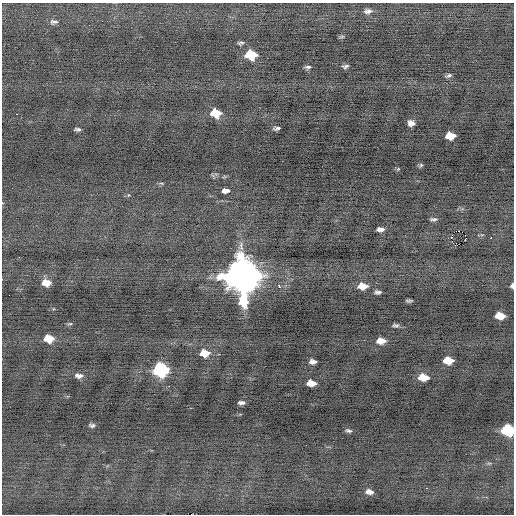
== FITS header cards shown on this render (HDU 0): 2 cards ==
NAXIS1  =                  512 / Axis length
NAXIS2  =                  512 / Axis length

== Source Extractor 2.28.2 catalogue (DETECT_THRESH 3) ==
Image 512 x 512 px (HDU 0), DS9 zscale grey, 1 PNG px = 1 image px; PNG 516 x 516 px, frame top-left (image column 1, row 512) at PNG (2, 3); no overlay
Background -0.105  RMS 0.67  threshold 2.02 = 3 sigma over >= 5 px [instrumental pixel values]
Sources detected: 53; all 53 listed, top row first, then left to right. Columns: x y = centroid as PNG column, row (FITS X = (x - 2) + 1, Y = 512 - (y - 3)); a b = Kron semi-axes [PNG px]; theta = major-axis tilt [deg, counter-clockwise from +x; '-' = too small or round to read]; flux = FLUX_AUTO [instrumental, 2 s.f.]
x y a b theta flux
368 11 11 7 8 210
54 22 10 6 0 160
341 37 9 3 5 60
241 43 7 4 7 99
251 55 9 7 -6 1600
345 66 7 4 13 100
308 67 7 4 8 100
448 76 7 4 21 91
216 113 9 7 -11 1000
17 114 3 2 - 93
411 123 6 6 - 230
277 128 6 3 6 120
77 129 6 3 -4 110
450 136 8 6 2 750
421 165 6 5 - 67
398 169 5 4 - 46
224 177 6 4 19 49
161 183 6 3 -17 58
225 191 7 4 2 210
128 195 5 3 - 46
433 219 7 3 3 110
380 229 7 4 1 200
458 231 2 2 - 4100
465 235 2 2 - 140
451 237 3 2 - 180
491 238 2 2 - 700
465 240 3 2 - 110
241 276 14 13 - 98000
46 283 9 7 -9 450
279 286 4 3 - 460
362 286 9 6 1 580
512 286 5 4 - 110
378 292 6 4 -1 120
409 301 6 3 0 81
500 316 8 6 -7 710
70 324 7 3 8 58
396 325 7 4 0 100
49 338 8 6 -5 730
381 341 8 5 0 430
204 353 9 7 0 700
448 360 8 6 -6 800
313 362 7 4 -2 220
160 370 9 8 - 7000
79 376 9 5 -5 210
423 377 9 6 -5 740
311 383 8 5 -3 530
241 403 6 4 2 140
92 425 7 4 -5 110
508 430 9 7 -16 3700
348 431 8 4 -15 100
489 463 6 4 18 61
426 488 2 2 - 160
369 492 8 5 -13 220
At the frame edge (FLAGS 8, measured only in part): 2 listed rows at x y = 512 286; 508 430